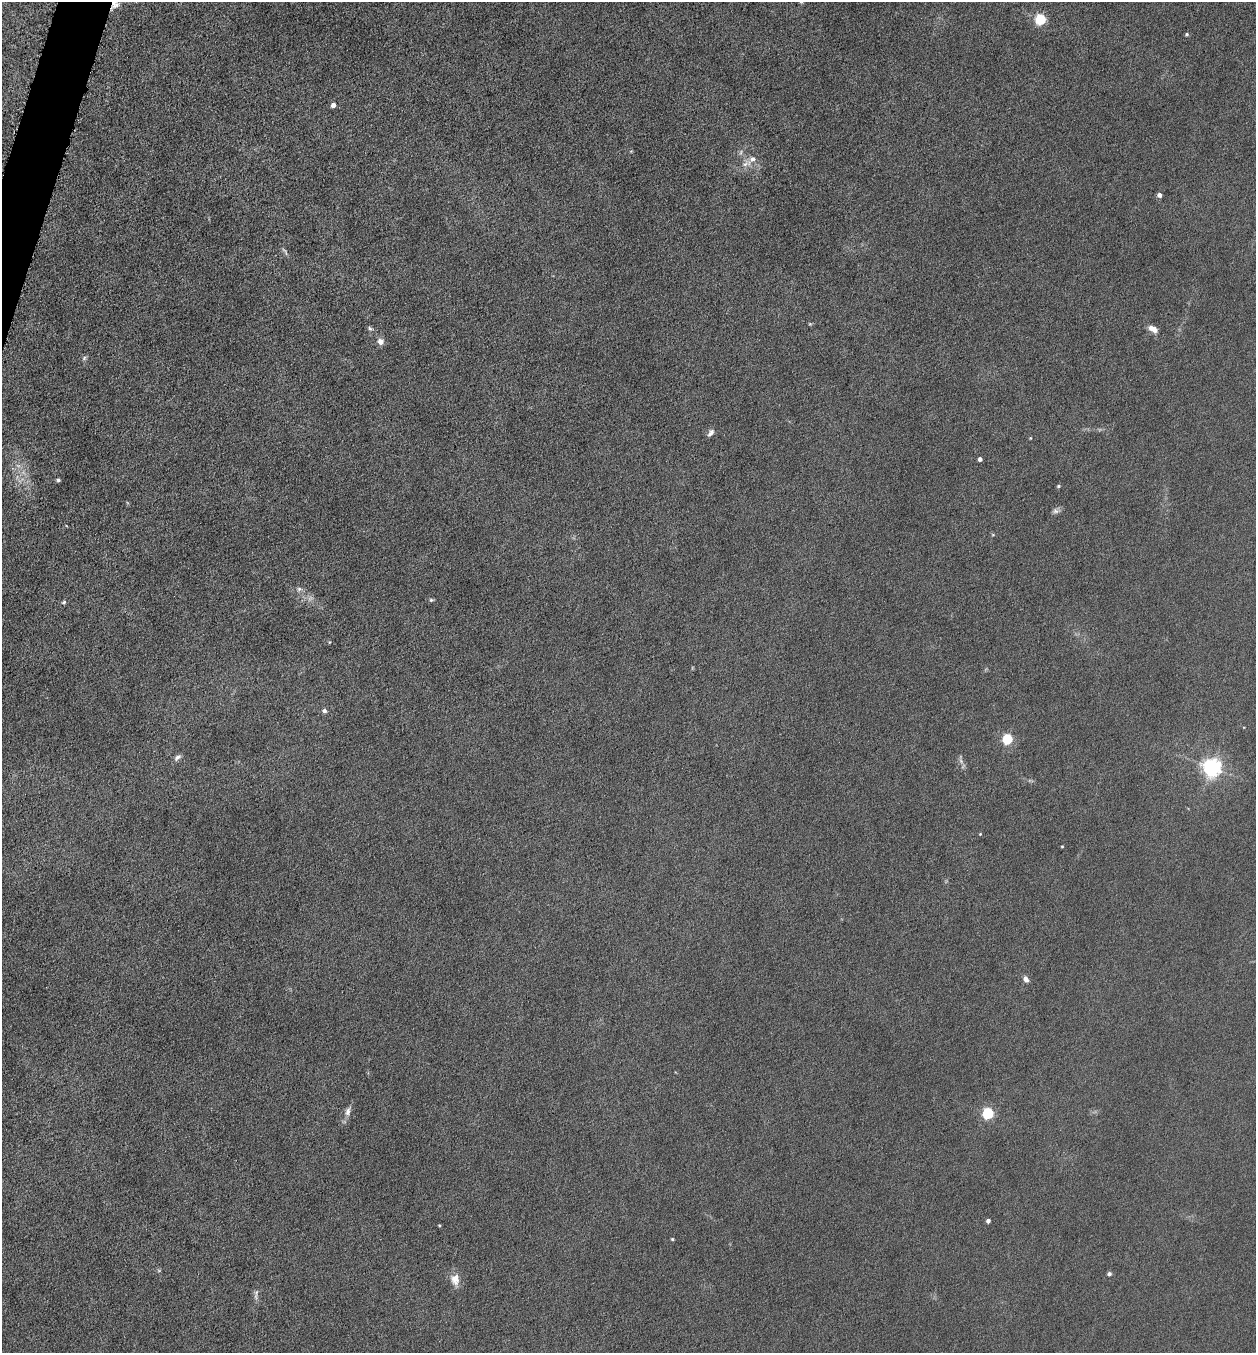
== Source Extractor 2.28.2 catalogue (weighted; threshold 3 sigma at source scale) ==
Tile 11 of 4 x 4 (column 3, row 3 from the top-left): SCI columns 2651-3904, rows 1356-2706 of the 5429 x 5413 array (HDU 1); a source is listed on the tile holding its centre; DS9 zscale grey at full resolution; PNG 1258 x 1355 px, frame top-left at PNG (2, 2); no overlay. Shown black and unused: <1% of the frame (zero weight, under 4 of 8 exposures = <1% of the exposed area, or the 3 px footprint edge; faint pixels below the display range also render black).
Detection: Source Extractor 2.28.2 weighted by HDU 2 'WHT'; one run over the whole footprint, this tile lists its part. Background 0.0481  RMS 0.0055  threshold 0.0225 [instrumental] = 3 sigma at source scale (4.09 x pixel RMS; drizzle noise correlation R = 1.36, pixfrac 0.8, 0.05/0.05 arcsec/px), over >= 5 px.
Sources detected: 41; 1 too faint to see at this stretch — not listed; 2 inside a brighter listed object's ellipse — not listed separately; the other 38 listed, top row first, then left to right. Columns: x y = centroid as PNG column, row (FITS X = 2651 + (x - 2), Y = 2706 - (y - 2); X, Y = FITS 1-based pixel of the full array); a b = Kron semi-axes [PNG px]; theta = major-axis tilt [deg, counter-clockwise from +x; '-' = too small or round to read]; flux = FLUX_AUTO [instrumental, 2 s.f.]
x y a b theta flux
116 5 10 9 - 3.8
1041 19 5 5 - 49
1187 34 4 4 - 0.81
333 105 4 4 - 3.6
746 164 17 8 25 4.4
1159 195 4 4 - 2.9
285 251 14 4 -55 1.2
810 324 6 3 -18 0.51
370 328 8 5 -22 0.99
1153 329 11 6 -31 3.9
381 341 7 6 - 3.4
84 358 7 5 48 0.97
711 433 10 6 52 2
1030 438 4 3 - 0.41
980 459 4 4 - 1.9
58 480 4 4 - 0.91
1058 486 5 4 - 0.69
1056 511 10 7 2 1.7
993 535 5 3 - 0.5
299 589 7 5 44 1.2
431 600 5 5 - 0.76
64 602 6 5 - 0.93
324 711 5 5 - 1.8
1007 739 5 5 - 42
177 757 9 5 38 1.9
961 761 7 4 -72 1.3
1212 767 6 6 - 240
980 834 4 4 - 0.43
1062 846 3 3 - 0.44
1026 979 7 6 - 2.2
348 1111 12 7 75 2.6
988 1113 5 5 - 59
988 1221 4 4 - 1.9
439 1225 4 3 - 0.45
672 1239 4 3 - 0.59
1109 1274 4 4 - 1.5
455 1279 15 11 -88 5.3
256 1294 17 5 83 1.9